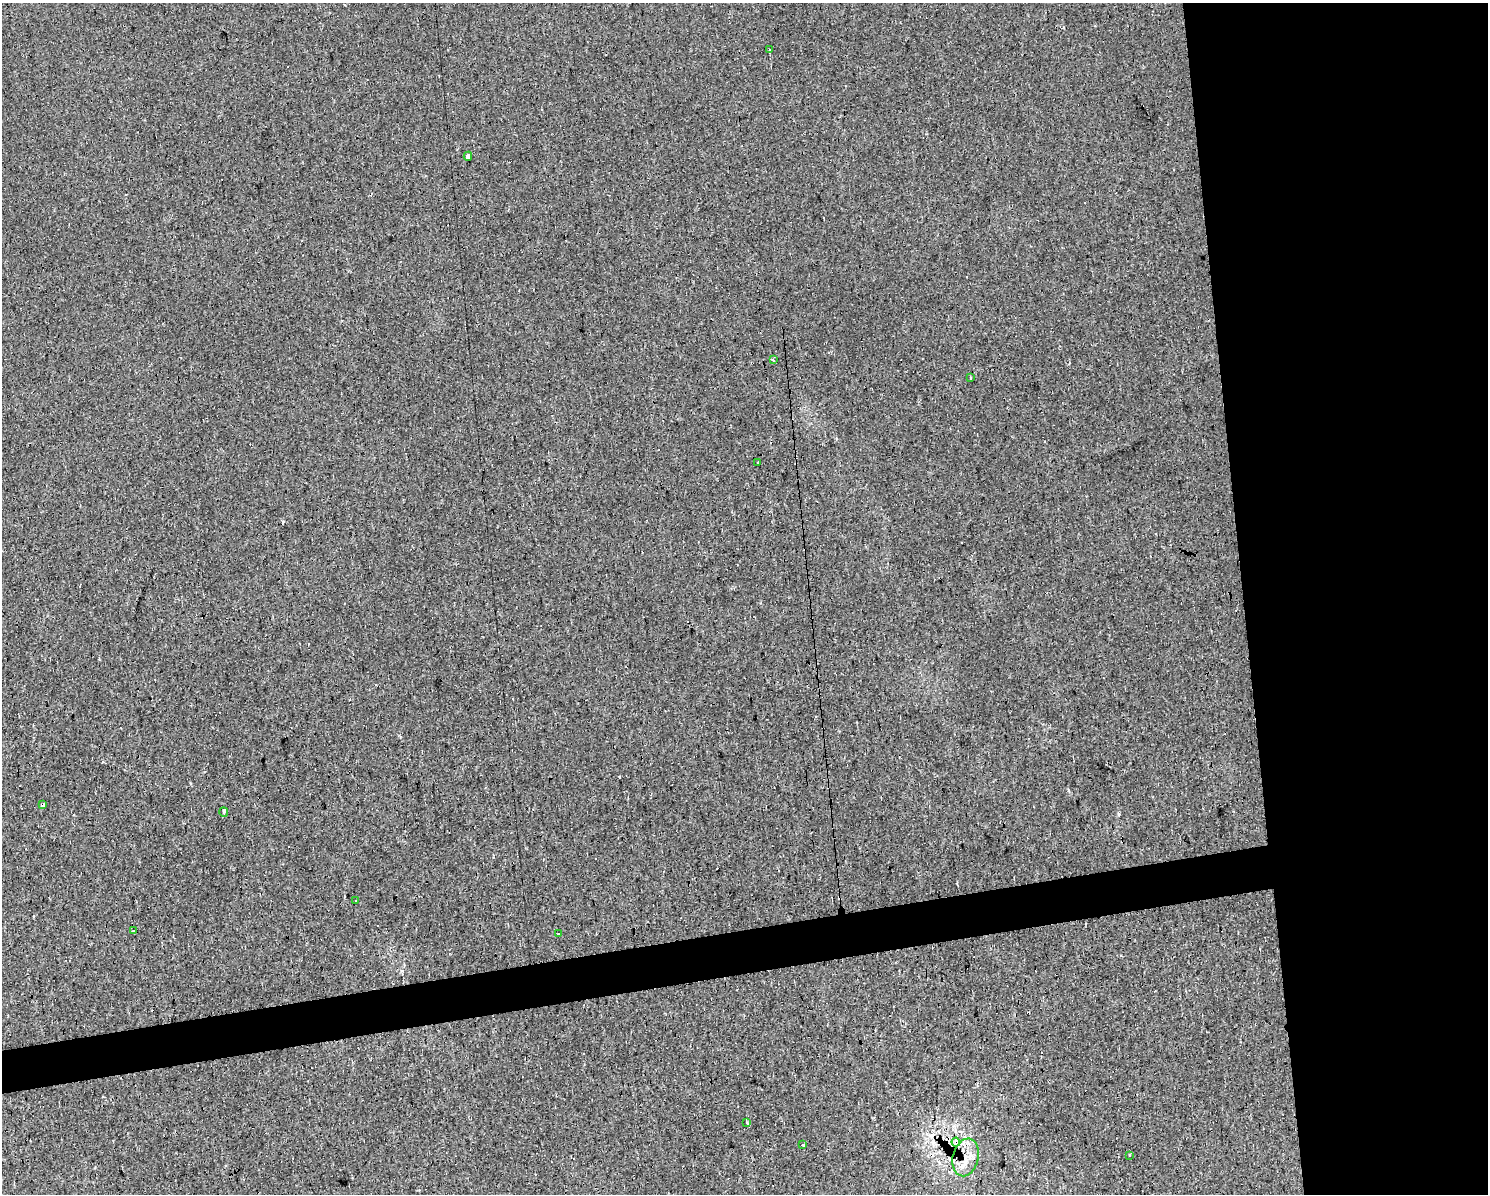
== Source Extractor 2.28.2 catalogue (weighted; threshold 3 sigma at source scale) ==
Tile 6 of 3 x 4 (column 3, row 2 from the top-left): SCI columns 3034-4519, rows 2387-3578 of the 4537 x 4771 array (HDU 1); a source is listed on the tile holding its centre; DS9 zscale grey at full resolution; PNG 1490 x 1196 px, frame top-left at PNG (2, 3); each listed source drawn as its Kron ellipse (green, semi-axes under 4 px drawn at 4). Shown black and unused: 20% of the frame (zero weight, under 2 of 3 exposures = <1% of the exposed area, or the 3 px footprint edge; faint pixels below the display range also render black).
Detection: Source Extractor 2.28.2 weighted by HDU 2 'WHT'; one run over the whole footprint, this tile lists its part. Background 0.0206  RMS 0.006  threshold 0.0268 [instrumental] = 3 sigma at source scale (4.5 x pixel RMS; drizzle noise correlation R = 1.50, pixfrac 1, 0.0396/0.0396 arcsec/px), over >= 5 px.
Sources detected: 24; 1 too faint to see at this stretch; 8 cosmic-ray / hot-pixel residue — neither listed nor drawn; the other 15 listed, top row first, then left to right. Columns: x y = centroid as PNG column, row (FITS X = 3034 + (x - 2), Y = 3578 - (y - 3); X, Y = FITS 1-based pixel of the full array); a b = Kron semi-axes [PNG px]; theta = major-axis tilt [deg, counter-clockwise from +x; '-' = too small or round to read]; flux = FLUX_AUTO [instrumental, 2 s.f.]
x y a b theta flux
769 50 3 3 - 2
468 156 4 4 - 6.7
773 360 4 3 - 3.1
971 378 3 2 - 0.82
758 462 3 2 - 1.5
43 805 3 3 - 46
224 812 4 3 - 7.8
356 900 3 2 - 0.41
133 931 3 2 - 0.72
558 934 3 3 - 3.4
746 1122 3 3 - 1.4
956 1142 4 3 - 15
803 1145 3 3 - 3
1130 1155 3 3 - 2.4
966 1157 19 13 77 10
Overlapping masked pixels (flux is a lower limit): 3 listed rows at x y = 43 805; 956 1142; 966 1157